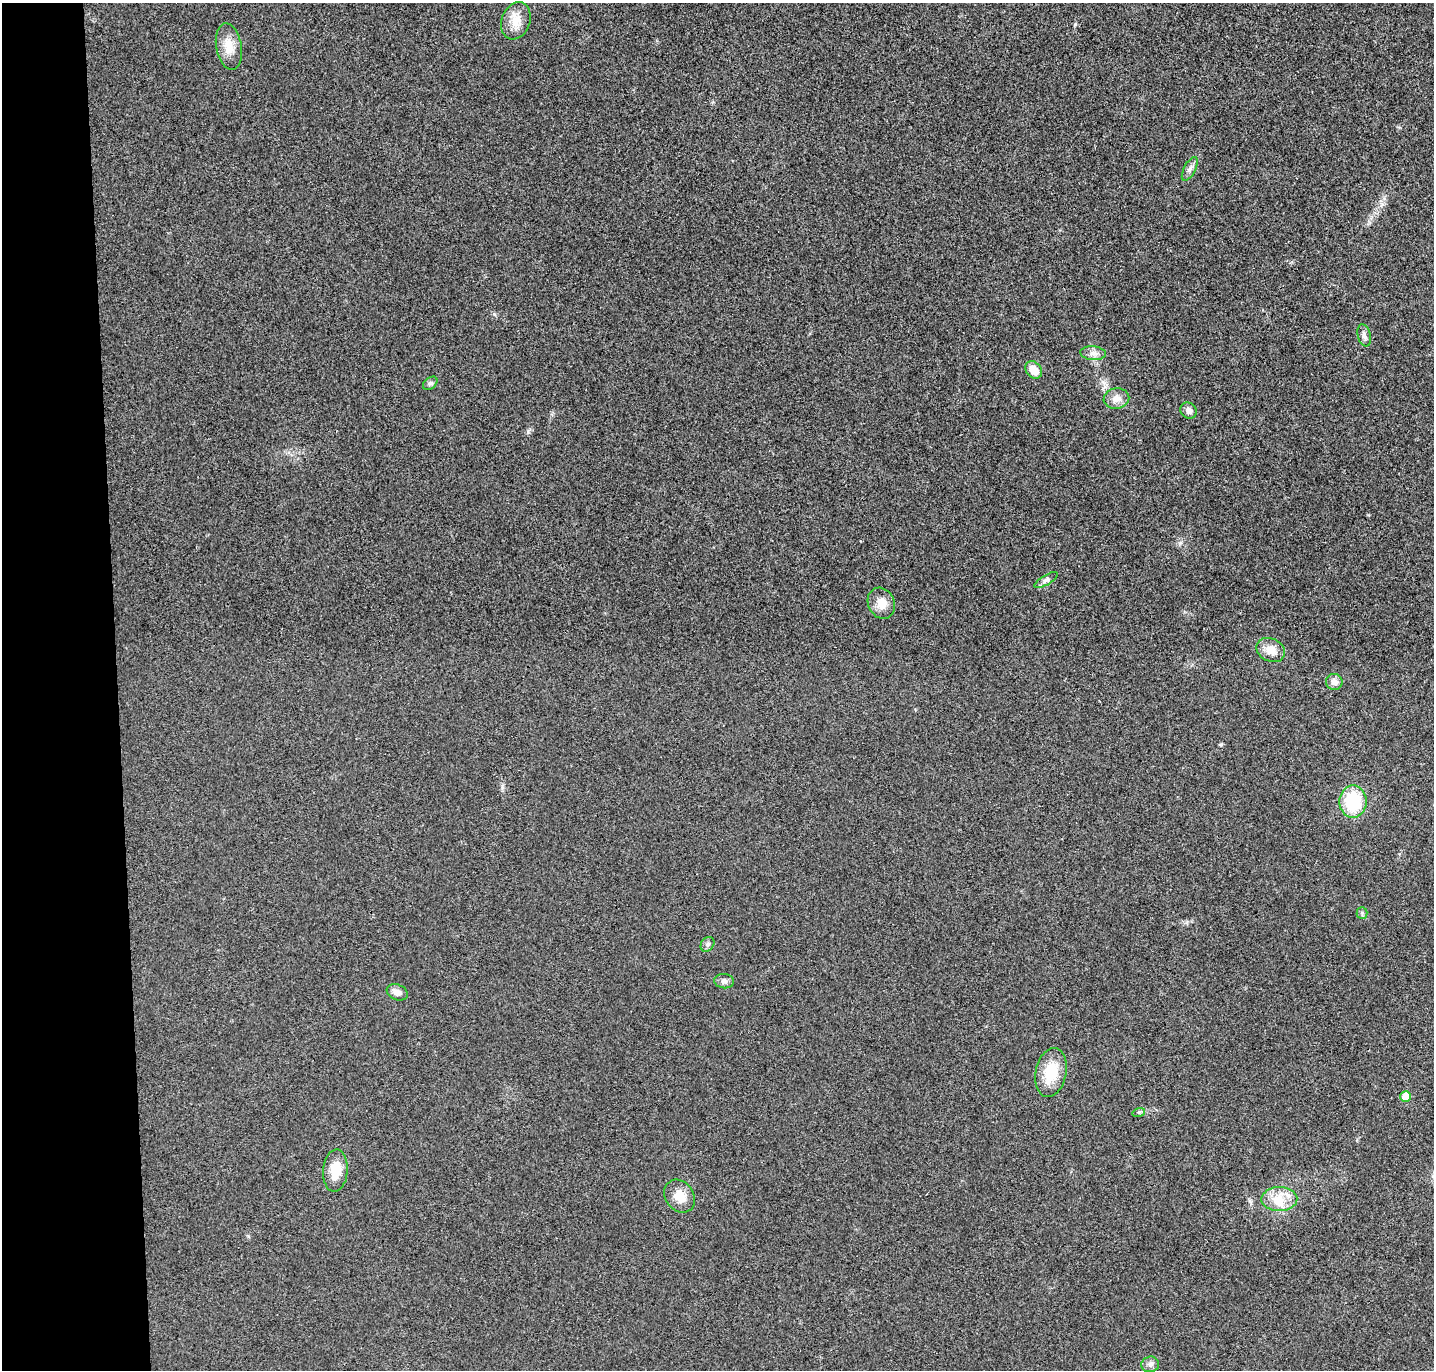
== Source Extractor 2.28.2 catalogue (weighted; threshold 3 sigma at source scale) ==
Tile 4 of 3 x 3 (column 1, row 2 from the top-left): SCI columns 56-1487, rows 1484-2851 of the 4408 x 4332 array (HDU 1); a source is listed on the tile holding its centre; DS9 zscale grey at full resolution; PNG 1436 x 1372 px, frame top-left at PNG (2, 3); each listed source drawn as its Kron ellipse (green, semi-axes under 4 px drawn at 4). Shown black and unused: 8% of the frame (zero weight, under 3 of 4 exposures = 6% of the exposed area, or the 3 px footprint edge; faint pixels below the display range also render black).
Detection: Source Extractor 2.28.2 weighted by HDU 2 'WHT'; one run over the whole footprint, this tile lists its part. Background 0.0232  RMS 0.0063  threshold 0.0283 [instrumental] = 3 sigma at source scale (4.5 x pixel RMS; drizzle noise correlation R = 1.50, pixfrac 1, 0.05/0.05 arcsec/px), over >= 5 px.
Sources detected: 25; all 25 listed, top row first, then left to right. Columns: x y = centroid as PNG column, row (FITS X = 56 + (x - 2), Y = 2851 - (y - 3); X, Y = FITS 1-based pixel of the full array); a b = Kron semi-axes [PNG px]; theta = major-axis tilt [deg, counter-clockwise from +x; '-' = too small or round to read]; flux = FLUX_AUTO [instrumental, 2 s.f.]
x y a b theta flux
516 21 19 14 70 9.2
229 47 23 12 -80 9.6
1190 169 13 6 63 2.7
1364 335 11 6 -77 2.4
1093 353 13 7 -5 3.3
1034 370 9 7 -49 8.5
430 383 8 5 38 1.4
1116 398 13 10 10 5.3
1188 411 9 7 -45 3
1046 580 13 5 30 2.1
881 603 16 13 -64 7.7
1271 650 15 11 -25 6.9
1334 682 8 8 - 3.5
1353 802 16 13 90 34
1362 913 5 5 - 1.1
707 944 8 6 53 1.8
724 981 9 7 -7 2.3
397 992 11 7 -20 3.4
1051 1073 25 15 79 19
1406 1097 5 5 - 12
1139 1112 6 4 16 0.96
335 1171 21 12 85 13
680 1196 18 14 -53 9
1279 1199 18 12 1 11
1150 1364 9 8 - 2.5
Unlisted compact peaks at least as high as the median listed source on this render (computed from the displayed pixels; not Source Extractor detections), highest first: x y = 494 314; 528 432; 1221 744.